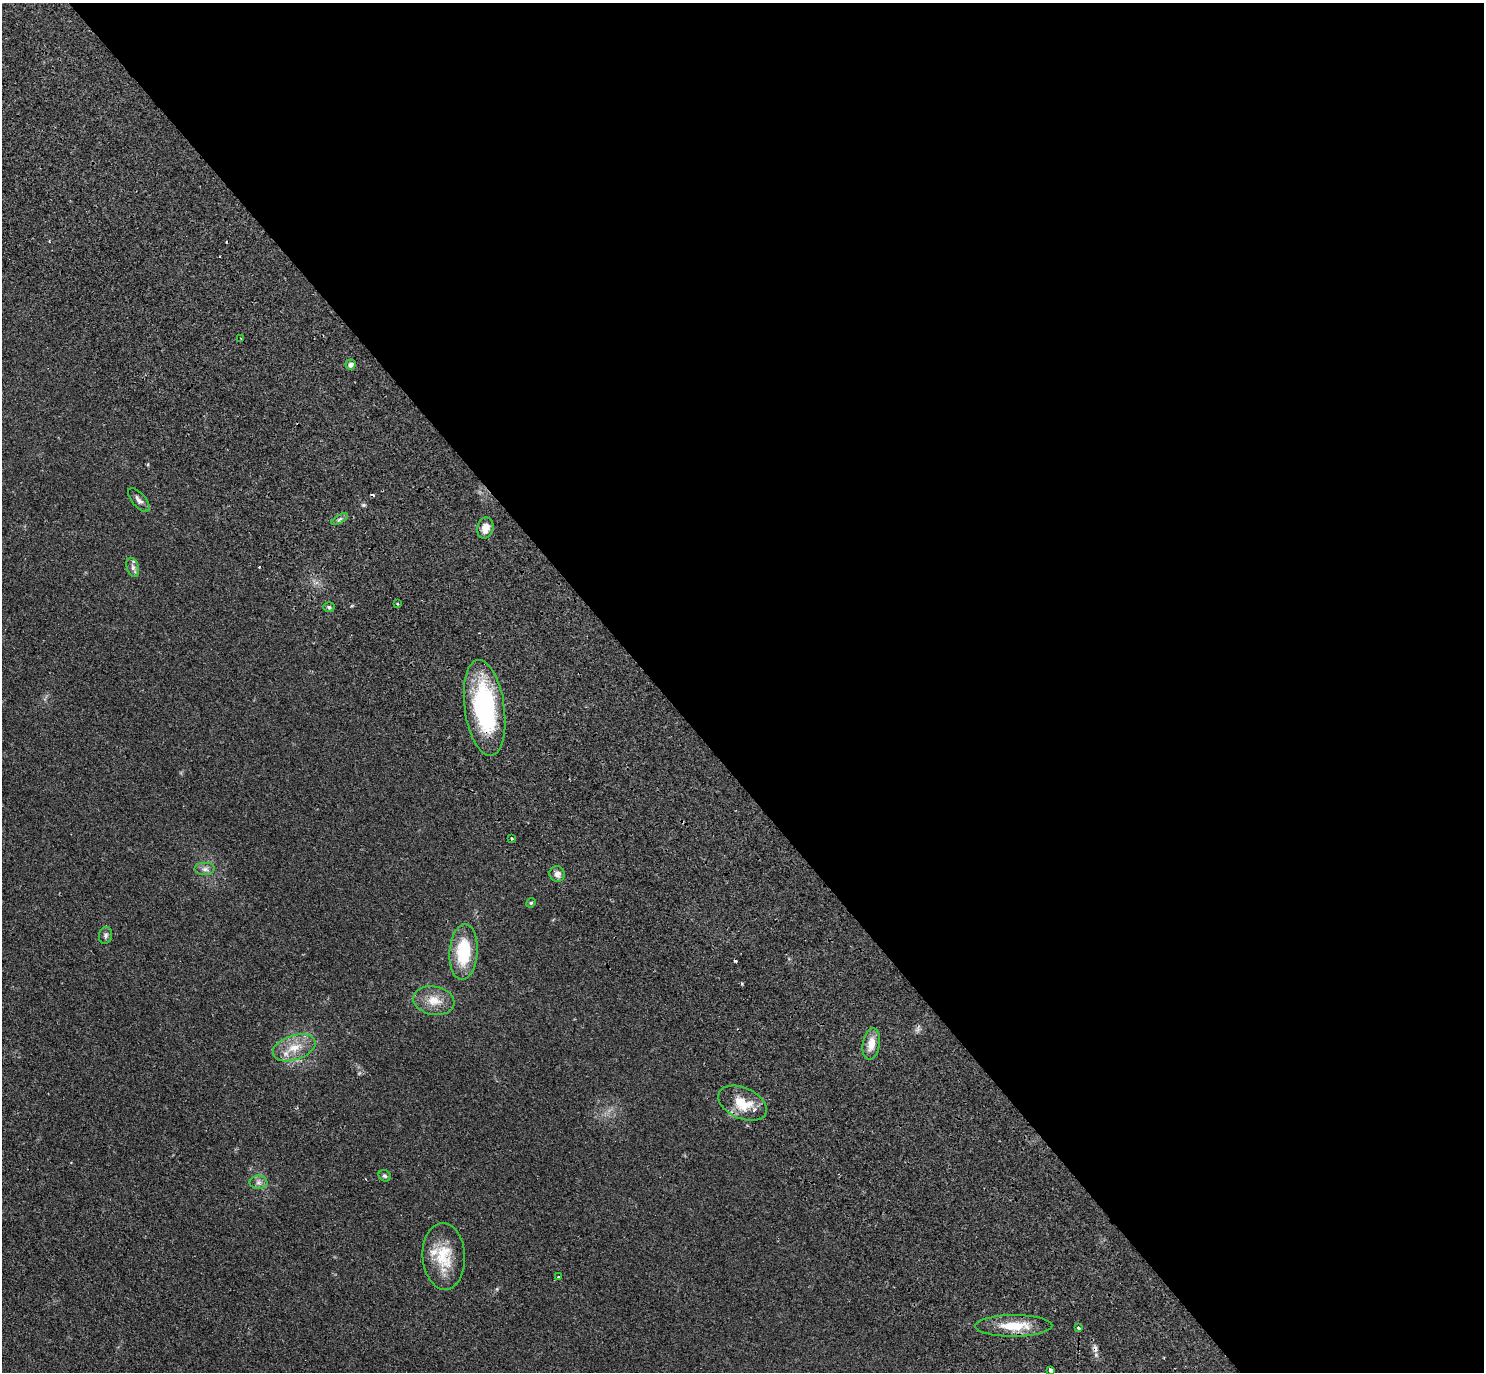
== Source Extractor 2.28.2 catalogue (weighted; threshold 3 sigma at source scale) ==
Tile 8 of 4 x 4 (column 4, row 2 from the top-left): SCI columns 4636-6117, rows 3203-4572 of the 6266 x 6263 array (HDU 1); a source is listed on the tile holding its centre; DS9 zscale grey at full resolution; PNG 1486 x 1374 px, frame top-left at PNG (2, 3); each listed source drawn as its Kron ellipse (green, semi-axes under 4 px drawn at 4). Shown black and unused: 56% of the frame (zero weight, under 2 of 3 exposures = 11% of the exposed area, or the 3 px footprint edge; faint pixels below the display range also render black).
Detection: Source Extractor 2.28.2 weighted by HDU 2 'WHT'; one run over the whole footprint, this tile lists its part. Background 0.094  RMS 0.0087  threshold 0.0392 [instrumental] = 3 sigma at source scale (4.5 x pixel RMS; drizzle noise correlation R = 1.50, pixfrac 1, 0.05/0.05 arcsec/px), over >= 5 px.
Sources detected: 33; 5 cosmic-ray / hot-pixel residue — neither listed nor drawn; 2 inside a brighter listed object's ellipse — not listed separately; the other 26 listed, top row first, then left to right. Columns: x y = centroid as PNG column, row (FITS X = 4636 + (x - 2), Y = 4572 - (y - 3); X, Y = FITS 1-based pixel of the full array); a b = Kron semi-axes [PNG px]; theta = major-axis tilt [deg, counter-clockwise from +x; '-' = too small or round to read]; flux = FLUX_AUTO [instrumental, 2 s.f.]
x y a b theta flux
241 338 3 2 - 0.87
351 365 5 5 - 4.5
139 500 14 6 -50 3.7
339 519 9 4 31 2.2
485 528 11 8 77 7.6
133 567 10 6 -73 2.8
397 604 4 3 - 0.91
329 607 6 5 - 1.6
485 708 48 20 -82 110
511 838 3 2 - 0.82
205 869 10 6 0 3.5
557 874 8 7 - 4.1
531 903 5 4 - 1.1
106 935 8 6 78 2.3
463 952 28 14 86 41
434 1001 21 14 -11 13
871 1044 16 8 81 10
294 1048 22 12 18 16
742 1103 26 15 -24 20
385 1176 6 5 - 1.5
258 1182 9 6 1 3.3
444 1256 33 21 -86 29
558 1277 3 2 - 0.67
1014 1326 38 11 0 23
1078 1328 3 3 - 3.3
1051 1370 4 3 - 17
Overlapping masked pixels (flux is a lower limit): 1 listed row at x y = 485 708
Unlisted compact peaks at least as high as the median listed source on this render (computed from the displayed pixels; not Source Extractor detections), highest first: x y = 363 505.